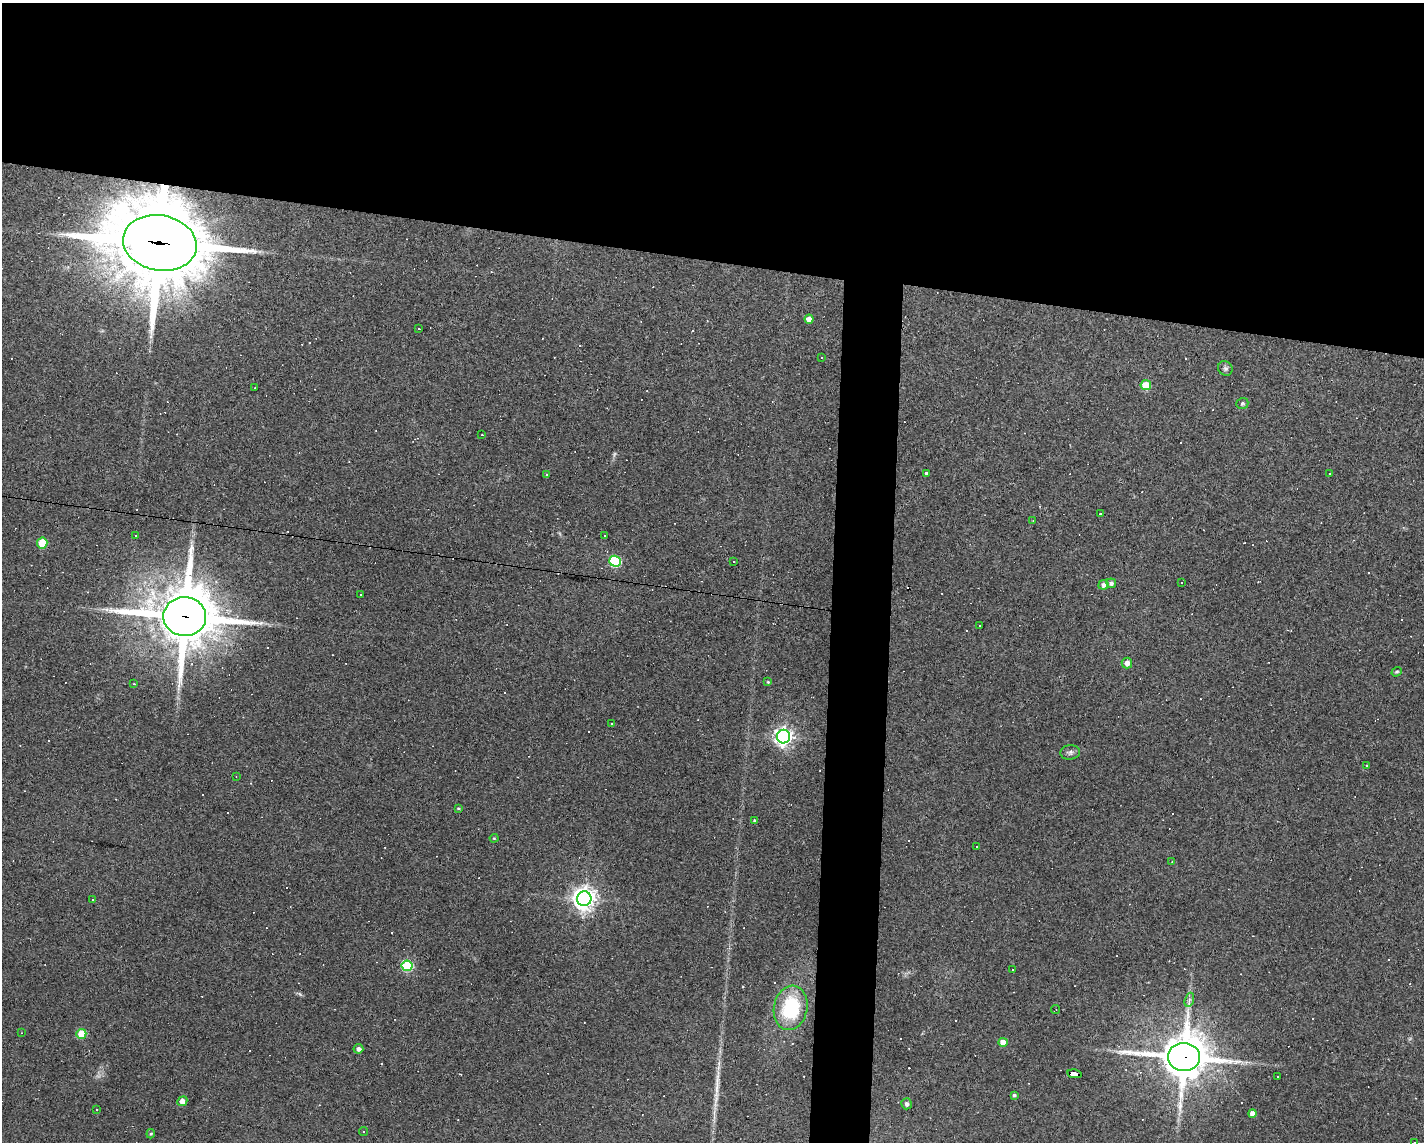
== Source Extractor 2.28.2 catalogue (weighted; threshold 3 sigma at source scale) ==
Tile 2 of 3 x 4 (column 2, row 1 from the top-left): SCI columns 1526-2947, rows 3422-4561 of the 4583 x 4561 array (HDU 1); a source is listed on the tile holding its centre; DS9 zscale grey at full resolution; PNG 1426 x 1144 px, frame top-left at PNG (2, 3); each listed source drawn as its Kron ellipse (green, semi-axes under 4 px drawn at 4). Shown black and unused: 26% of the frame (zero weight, under 3 of 4 exposures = <1% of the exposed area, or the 3 px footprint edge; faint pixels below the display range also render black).
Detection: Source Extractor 2.28.2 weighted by HDU 2 'WHT'; one run over the whole footprint, this tile lists its part. Background 0.0808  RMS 0.0057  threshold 0.0257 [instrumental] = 3 sigma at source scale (4.5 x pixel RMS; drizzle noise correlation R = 1.50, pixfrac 1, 0.05/0.05 arcsec/px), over >= 5 px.
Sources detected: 113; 1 too faint to see at this stretch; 49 cosmic-ray / hot-pixel residue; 1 long thin detection or spike segment (spike, bleed or trail) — neither listed nor drawn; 1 inside a brighter listed object's ellipse — not listed separately; the other 61 listed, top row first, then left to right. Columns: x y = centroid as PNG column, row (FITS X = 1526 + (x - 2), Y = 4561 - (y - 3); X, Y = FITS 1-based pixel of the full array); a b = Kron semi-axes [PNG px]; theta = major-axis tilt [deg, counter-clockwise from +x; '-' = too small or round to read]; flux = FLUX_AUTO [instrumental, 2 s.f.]
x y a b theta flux
160 243 37 27 -10 7200
809 319 4 4 - 4.5
419 329 3 2 - 0.62
822 358 2 2 - 0.44
1225 368 8 7 - 1.5
1146 385 5 5 - 13
255 388 3 2 - 0.46
1242 403 6 5 - 0.92
482 435 2 2 - 0.27
926 473 3 2 - 0.65
1330 473 3 2 - 0.43
546 475 3 3 - 0.77
1101 514 3 3 - 2
1033 521 3 2 - 0.56
136 536 3 3 - 0.59
605 536 3 2 - 0.36
42 543 5 5 - 21
615 561 6 5 - 48
734 561 3 3 - 1.2
1111 583 4 4 - 1.8
1181 583 3 3 - 1.5
1103 585 5 5 - 2.2
361 595 3 3 - 0.66
185 617 21 19 -4 3700
979 625 3 3 - 2.3
1127 663 5 5 - 2.8
1397 672 5 4 - 0.79
768 682 4 4 - 0.54
134 684 3 2 - 0.42
612 724 4 3 - 0.75
783 737 7 6 - 250
1070 752 10 7 8 1.8
1367 765 3 3 - 0.78
236 776 2 2 - 0.31
458 808 4 3 - 0.57
754 820 4 3 - 0.54
494 838 4 4 - 0.57
977 846 3 2 - 0.54
1172 862 4 3 - 0.41
584 899 7 7 - 450
93 900 3 3 - 0.59
407 966 5 5 - 48
1013 969 3 2 - 0.72
1189 1000 7 4 72 1.4
791 1008 22 16 78 37
1056 1010 4 2 - 0.47
21 1033 3 2 - 0.42
81 1034 5 5 - 16
1003 1042 4 4 - 5.9
358 1049 5 5 - 1.7
1184 1057 16 14 -4 2100
1075 1074 7 4 -9 72
1277 1077 2 2 - 0.49
1014 1095 4 3 - 0.95
182 1101 5 4 - 4.3
907 1104 5 5 - 1.7
96 1109 3 2 - 0.51
1252 1113 4 4 - 4.1
364 1131 4 2 - 0.53
151 1134 5 4 - 0.63
1415 1142 2 2 - 0.44
Overlapping masked pixels (flux is a lower limit): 4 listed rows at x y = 160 243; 185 617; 1184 1057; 1075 1074
Isophote crosses this tile's border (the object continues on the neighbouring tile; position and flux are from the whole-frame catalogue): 1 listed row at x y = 1415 1142
Unlisted compact peaks at least as high as the median listed source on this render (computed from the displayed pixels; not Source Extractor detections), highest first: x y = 559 533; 260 252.